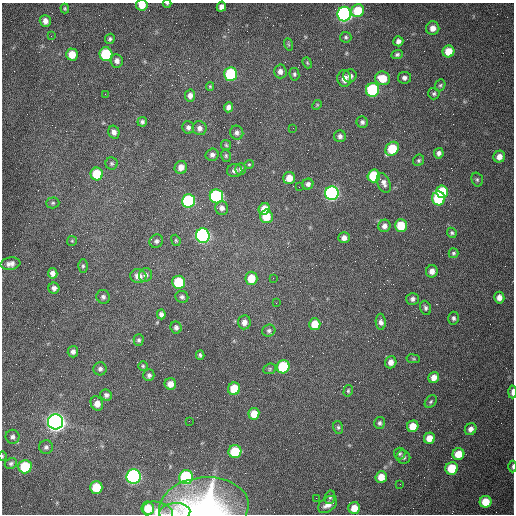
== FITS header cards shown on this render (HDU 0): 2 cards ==
NAXIS1  =                  512 /fastest changing axis
NAXIS2  =                  512 /next to fastest changing axis

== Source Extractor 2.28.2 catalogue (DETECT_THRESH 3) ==
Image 512 x 512 px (HDU 0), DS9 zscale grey, 1 PNG px = 1 image px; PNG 516 x 516 px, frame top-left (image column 1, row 512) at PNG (2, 3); each listed source drawn as its Kron ellipse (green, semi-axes under 4 px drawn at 4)
Background 1540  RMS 24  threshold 72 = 3 sigma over >= 5 px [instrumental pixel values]
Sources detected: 153; all 153 listed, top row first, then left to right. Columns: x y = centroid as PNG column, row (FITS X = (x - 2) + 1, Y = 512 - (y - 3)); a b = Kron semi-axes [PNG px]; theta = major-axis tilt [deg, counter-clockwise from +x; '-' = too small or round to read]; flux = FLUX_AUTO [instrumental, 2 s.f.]
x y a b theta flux
167 3 4 3 - 1.6e+03
142 5 6 5 - 2.0e+04
221 7 5 4 - 7.7e+03
65 8 5 3 - 1.9e+03
358 11 7 6 - 4.7e+04
344 14 7 7 - 7.2e+05
45 21 6 5 - 9.6e+03
433 28 7 6 - 1.2e+04
51 36 2 2 - 1.0e+03
346 37 5 5 - 2.8e+03
110 39 5 4 - 3.1e+03
398 41 5 5 - 6.3e+03
288 44 6 4 -71 2.1e+03
448 51 6 6 - 2.4e+04
72 54 6 6 - 2.6e+04
106 54 7 6 - 9.7e+04
397 54 6 4 25 3.5e+03
117 61 6 6 - 6.8e+03
307 63 6 4 -68 2.0e+03
280 71 7 6 - 8.0e+03
231 74 7 6 - 1.3e+05
294 74 6 5 - 3.1e+03
350 76 6 6 - 7.2e+03
344 78 8 7 - 1.2e+04
383 78 7 6 - 3.3e+04
404 78 6 6 - 5.3e+03
440 85 6 5 - 2.5e+03
210 86 4 4 - 1.8e+03
372 90 7 6 - 2.0e+05
105 94 2 2 - 9.6e+02
434 94 6 5 - 3.3e+03
190 95 6 5 - 7.6e+03
317 105 5 4 - 1.9e+03
228 107 5 4 - 7.2e+03
142 122 5 4 - 3.6e+03
362 122 6 5 - 4.8e+03
188 127 6 5 - 5.2e+03
200 128 7 7 - 7.0e+03
293 128 2 2 - 6.5e+02
114 132 6 5 - 6.7e+03
237 133 7 6 - 5.1e+03
340 136 6 6 - 5.2e+03
226 145 5 5 - 2.0e+03
392 149 7 6 - 6.1e+04
439 153 5 4 - 5.2e+03
212 155 6 6 - 5.7e+03
226 156 6 4 -77 2.6e+03
499 157 6 5 - 1.0e+04
419 160 6 5 - 2.9e+03
112 163 6 6 - 3.1e+03
249 164 5 4 - 1.9e+03
181 167 6 6 - 1.2e+04
241 169 6 5 - 4.1e+03
235 171 7 6 - 7.2e+03
97 174 6 6 - 6.1e+04
374 176 6 6 - 8.8e+04
289 178 6 6 - 1.9e+04
477 179 7 5 -74 3.0e+03
384 183 10 6 -67 7.7e+03
308 184 6 5 - 5.3e+03
299 187 2 2 - 9.2e+02
442 192 6 6 - 7.1e+04
332 193 7 7 - 4.4e+05
216 196 7 6 - 2.6e+05
439 198 7 6 - 1.2e+05
188 201 6 6 - 2.0e+05
53 203 6 5 - 2.9e+03
222 208 7 6 - 7.3e+03
264 209 6 5 - 2.7e+04
266 216 7 6 - 3.5e+04
384 226 6 6 - 7.9e+03
401 226 6 6 - 4.8e+04
452 233 5 4 - 2.8e+03
203 236 7 7 - 5.4e+05
344 238 5 5 - 8.4e+03
176 240 6 4 -69 2.1e+03
72 241 5 5 - 1.9e+03
156 241 7 6 - 4.6e+03
453 253 5 5 - 3.0e+03
10 264 10 6 8 8.4e+03
83 266 6 5 - 3.0e+03
432 271 6 6 - 9.7e+03
53 273 5 5 - 7.9e+03
145 275 7 6 - 5.3e+03
138 276 8 7 - 1.3e+04
251 278 6 6 - 3.3e+04
273 278 2 2 - 7.6e+02
178 282 6 6 - 7.0e+04
54 288 5 5 - 6.2e+03
103 297 7 6 - 4.4e+03
182 297 6 6 - 4.3e+03
499 298 6 5 - 1.0e+04
412 299 6 6 - 4.8e+03
276 303 3 2 - 1.3e+03
425 308 7 5 -70 3.9e+03
161 314 5 4 - 5.8e+03
454 318 6 5 - 4.4e+03
244 322 7 6 - 1.1e+04
381 322 8 5 -88 6.8e+03
315 324 6 5 - 3.1e+04
176 328 6 5 - 4.5e+03
269 331 7 6 - 4.3e+03
139 340 5 5 - 3.1e+03
73 352 5 5 - 5.4e+03
200 355 4 4 - 3.2e+03
413 359 7 3 -9 1.7e+03
391 362 6 5 - 1.1e+04
143 366 5 5 - 2.3e+03
283 367 7 6 - 1.1e+05
100 369 6 6 - 5.0e+03
270 369 6 5 - 2.5e+03
149 375 6 5 - 4.5e+03
434 378 6 5 - 1.2e+04
170 384 6 5 - 1.4e+04
234 389 6 6 - 4.5e+04
348 391 6 4 76 2.4e+03
512 392 6 3 89 6.7e+03
106 395 6 5 - 4.6e+03
431 402 7 5 50 3.0e+03
97 403 7 6 - 1.4e+04
254 414 6 5 - 2.3e+04
189 421 2 2 - 6.9e+02
55 422 8 7 - 1.3e+06
380 423 6 5 - 3.9e+03
413 426 6 5 - 2.4e+04
338 427 6 5 - 2.9e+03
471 429 6 5 - 7.4e+03
12 437 7 7 - 5.3e+03
429 438 6 5 - 1.9e+04
46 447 7 7 - 4.6e+03
235 451 6 6 - 6.2e+04
400 454 6 6 - 3.0e+03
458 454 6 5 - 2.7e+04
2 456 5 3 - 1.4e+03
403 457 7 6 - 4.9e+03
11 463 6 5 - 3.4e+03
513 466 6 3 90 2.4e+03
25 467 6 6 - 7.6e+04
452 468 6 6 - 5.1e+04
134 476 7 7 - 4.1e+05
186 477 7 7 - 1.6e+05
381 477 6 5 - 2.0e+04
400 484 2 2 - 8.0e+02
96 487 6 6 - 4.1e+04
330 497 7 5 75 3.3e+03
316 498 2 2 - 3.6e+03
486 502 6 6 - 3.2e+04
328 504 11 7 37 1.4e+04
148 508 6 6 - 2.7e+04
204 508 45 30 6 3.0e+05
354 508 6 5 - 1.9e+04
158 511 15 9 -17 1.7e+04
175 512 15 9 4 1.5e+04
At the frame edge (FLAGS 8, measured only in part): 8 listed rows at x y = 167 3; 142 5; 512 392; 2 456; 513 466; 204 508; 158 511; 175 512